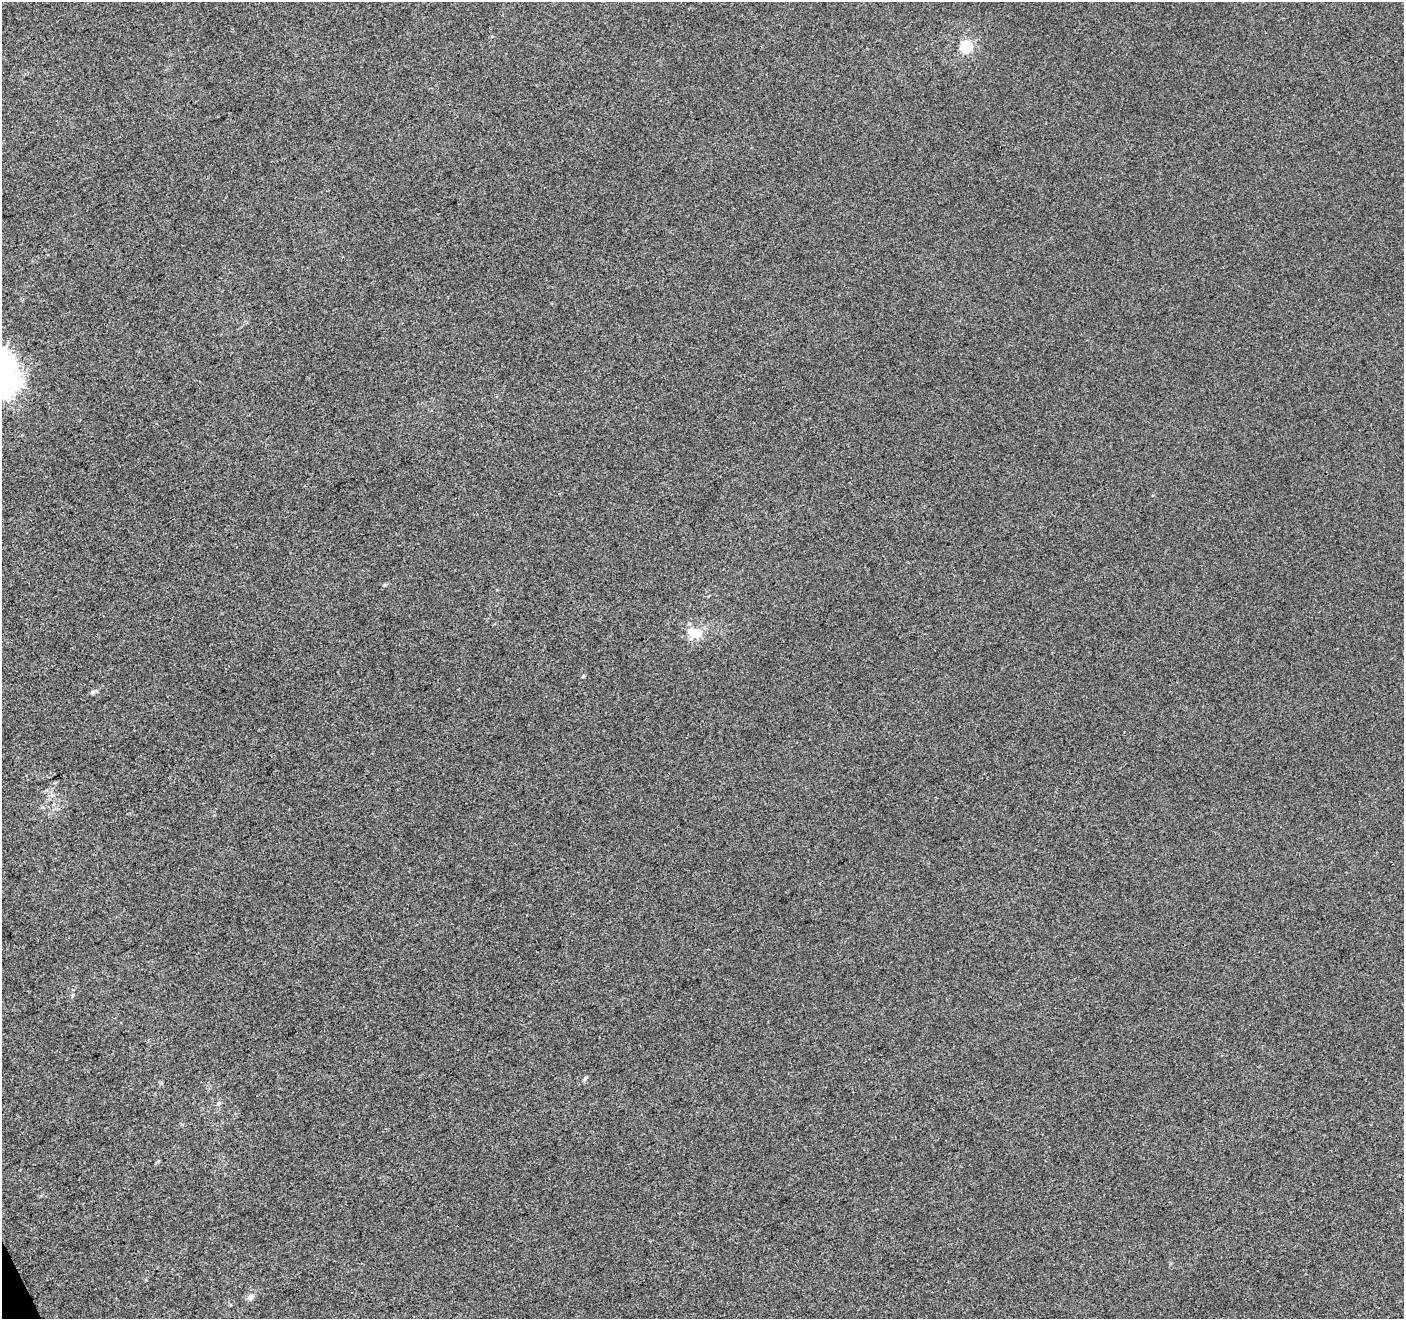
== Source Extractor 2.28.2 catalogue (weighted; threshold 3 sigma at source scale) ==
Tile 7 of 4 x 4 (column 3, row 2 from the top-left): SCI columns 2861-4262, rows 2805-4121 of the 5718 x 5551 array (HDU 1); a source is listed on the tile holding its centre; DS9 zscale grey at full resolution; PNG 1406 x 1321 px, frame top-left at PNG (2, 2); no overlay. Shown black and unused: <1% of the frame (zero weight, under 3 of 4 exposures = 5% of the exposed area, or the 3 px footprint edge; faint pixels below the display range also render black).
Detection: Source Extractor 2.28.2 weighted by HDU 2 'WHT'; one run over the whole footprint, this tile lists its part. Background -5.36e-04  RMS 0.0047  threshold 0.021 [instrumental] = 3 sigma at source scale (4.5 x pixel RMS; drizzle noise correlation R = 1.50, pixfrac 1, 0.0396/0.0396 arcsec/px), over >= 5 px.
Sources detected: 6; all 6 listed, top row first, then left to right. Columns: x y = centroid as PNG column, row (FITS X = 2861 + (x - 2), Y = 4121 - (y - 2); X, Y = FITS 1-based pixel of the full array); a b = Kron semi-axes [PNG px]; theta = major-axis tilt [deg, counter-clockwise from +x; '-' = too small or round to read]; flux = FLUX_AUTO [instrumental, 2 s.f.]
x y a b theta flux
966 46 5 5 - 46
385 585 6 4 19 0.6
693 632 24 13 -10 7.9
92 692 6 4 89 0.71
219 1103 7 4 37 0.7
250 1297 8 7 - 1.8